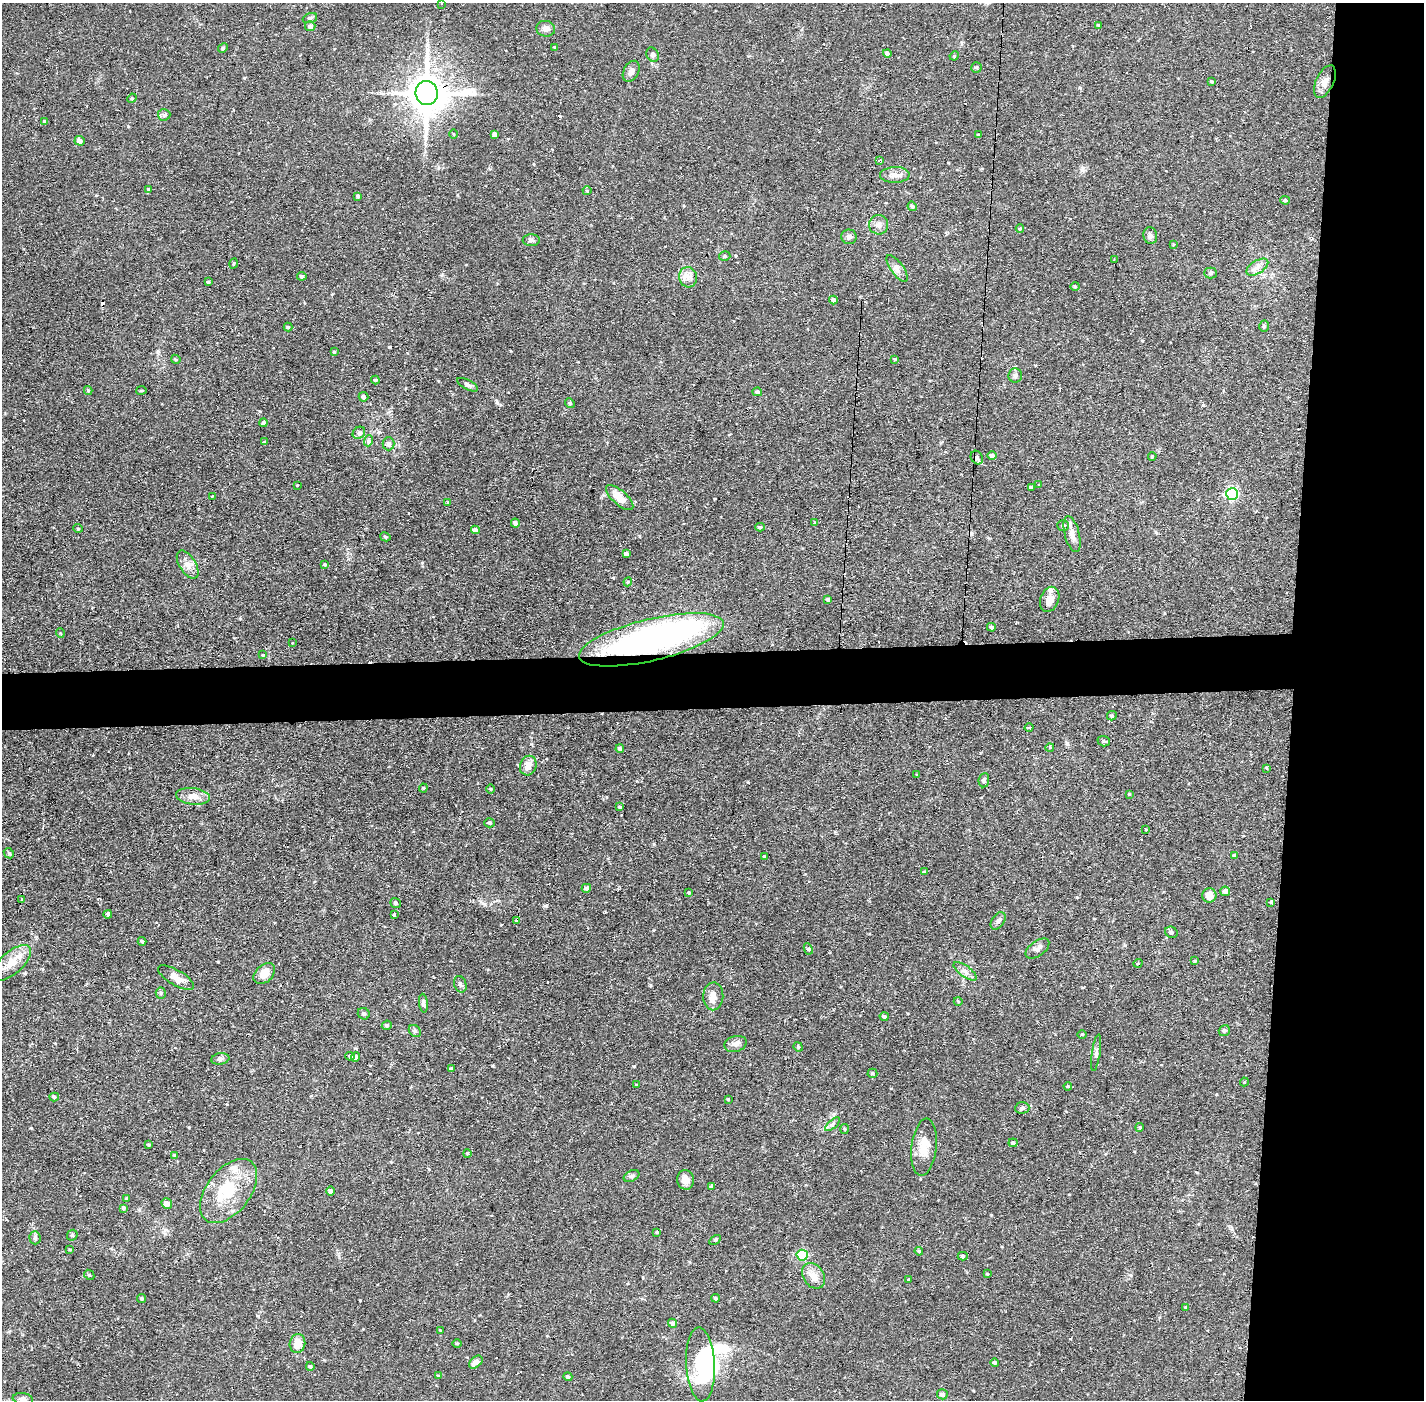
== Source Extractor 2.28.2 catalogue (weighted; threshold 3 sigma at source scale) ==
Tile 6 of 3 x 3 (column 3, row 2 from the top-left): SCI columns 2846-4267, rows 1451-2848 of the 4267 x 4299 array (HDU 1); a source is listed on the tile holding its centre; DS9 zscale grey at full resolution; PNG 1426 x 1402 px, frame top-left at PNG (2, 3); each listed source drawn as its Kron ellipse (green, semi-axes under 4 px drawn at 4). Shown black and unused: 13% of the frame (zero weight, under 2 of 3 exposures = <1% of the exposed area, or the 3 px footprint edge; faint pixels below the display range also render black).
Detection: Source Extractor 2.28.2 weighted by HDU 2 'WHT'; one run over the whole footprint, this tile lists its part. Background 0.107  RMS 0.0065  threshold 0.0291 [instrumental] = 3 sigma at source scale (4.5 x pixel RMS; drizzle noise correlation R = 1.50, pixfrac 1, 0.05/0.05 arcsec/px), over >= 5 px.
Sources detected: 223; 4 inside a brighter object's white glare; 14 cosmic-ray / hot-pixel residue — neither listed nor drawn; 3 inside a brighter listed object's ellipse — not listed separately; the other 202 listed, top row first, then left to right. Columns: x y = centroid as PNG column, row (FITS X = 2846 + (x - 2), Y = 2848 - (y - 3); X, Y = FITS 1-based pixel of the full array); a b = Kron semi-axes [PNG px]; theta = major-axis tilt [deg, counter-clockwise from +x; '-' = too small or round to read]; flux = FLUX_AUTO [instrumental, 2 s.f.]
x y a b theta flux
441 3 2 2 - 0.61
310 18 7 5 20 1.3
1098 25 3 3 - 0.59
310 26 5 5 - 2.4
546 29 9 8 - 2.9
555 47 4 3 - 0.57
223 48 5 4 - 0.81
887 53 4 4 - 1.5
653 55 7 5 -59 1.5
954 56 5 4 - 0.59
976 67 5 5 - 1.2
631 71 11 7 61 3.3
1211 81 3 3 - 0.63
1325 82 17 9 65 5.5
427 93 12 11 - 1800
132 98 5 4 - 0.6
164 115 6 5 - 1.4
45 122 4 3 - 1.4
454 134 5 3 - 0.56
495 134 4 4 - 2.1
978 135 4 4 - 0.83
80 141 5 4 - 2.4
880 160 4 3 - 0.73
895 175 15 8 2 4.5
149 189 4 4 - 0.73
587 191 4 4 - 0.71
358 196 4 3 - 0.93
1285 200 5 4 - 1
912 206 5 4 - 1.3
879 225 9 9 - 3.4
1020 229 4 4 - 0.67
1150 236 8 7 - 2.1
849 237 7 7 - 2
531 240 8 6 1 1.7
1173 244 4 2 - 0.45
725 256 5 4 - 1.1
1114 260 2 2 - 0.7
233 264 5 2 - 0.57
1257 267 12 6 32 3.3
897 268 15 6 -54 3.5
1211 273 6 5 - 1.1
302 276 4 4 - 2.1
688 277 10 9 - 4.1
208 282 4 3 - 0.92
1075 286 4 4 - 0.66
833 300 4 4 - 2.5
1264 326 6 5 - 1
288 327 4 4 - 0.91
334 352 4 4 - 0.69
176 359 5 4 - 0.82
895 359 3 3 - 0.66
1015 375 7 7 - 1.8
375 380 4 4 - 0.78
468 385 11 5 -27 1.7
141 390 5 3 - 0.65
88 391 4 4 - 0.8
757 392 5 4 - 1.2
363 397 5 4 - 2.1
570 403 5 4 - 0.87
264 423 4 4 - 1.2
359 433 7 5 43 1.6
368 441 5 3 - 1.3
264 442 3 3 - 0.45
389 444 6 6 - 2.3
992 455 5 4 - 2.3
1152 456 4 3 - 0.81
977 457 7 5 -59 1.4
1039 484 3 2 - 0.48
297 485 2 2 - 0.42
1031 487 3 3 - 0.88
1232 494 6 6 - 80
212 496 3 2 - 1.1
620 498 17 7 -41 9.5
448 502 4 3 - 0.55
814 522 3 3 - 1.4
515 523 4 4 - 1.9
1063 525 6 5 - 1.5
760 527 5 4 - 1.1
78 528 5 3 - 0.5
475 530 4 4 - 2.9
1072 534 18 7 -76 4.5
385 537 5 4 - 0.7
626 554 4 3 - 1.9
325 564 4 3 - 0.79
188 565 16 8 -58 4.7
628 582 4 4 - 0.7
828 599 4 3 - 1.2
1050 599 13 9 68 5
991 627 4 4 - 1.7
60 633 5 3 - 0.45
651 640 74 21 14 210
292 643 3 3 - 0.76
263 655 4 3 - 0.47
1112 716 5 5 - 1.2
1029 728 4 3 - 0.65
1104 741 6 5 - 1.1
1050 748 4 3 - 0.81
620 749 4 4 - 1.3
528 766 10 8 67 5.3
1266 768 4 2 - 0.8
917 775 4 2 - 0.42
984 780 7 5 81 1.4
423 788 4 4 - 0.64
491 789 5 3 - 0.55
1129 794 3 3 - 0.51
193 796 17 8 -7 5.5
620 807 3 3 - 1
489 823 5 4 - 1.2
1146 830 4 3 - 0.42
9 853 6 4 -45 0.85
1234 855 4 4 - 0.74
764 857 4 3 - 0.78
924 872 4 3 - 0.68
586 888 4 4 - 1.9
1225 891 5 4 - 2.6
689 893 3 3 - 0.68
1209 895 7 7 - 6.1
21 900 3 3 - 1.7
1271 902 4 3 - 1
396 903 5 4 - 1.3
108 914 4 3 - 2.1
394 915 3 3 - 8.3
516 921 4 4 - 1.1
998 921 10 6 54 1.9
1171 932 6 5 - 1.4
142 941 4 3 - 0.96
808 949 6 4 -63 0.95
1037 949 13 7 36 3.5
1195 961 4 4 - 0.7
12 963 24 11 41 11
1138 963 4 3 - 0.5
965 971 14 5 -36 3
264 974 12 8 42 7.7
176 978 20 7 -31 7
460 984 8 6 -70 1.6
161 993 5 5 - 1.1
713 996 14 10 88 5.5
958 1001 4 3 - 0.61
423 1003 9 4 -84 1.6
364 1014 6 5 - 1.5
884 1016 4 4 - 1.8
387 1025 5 4 - 1.1
415 1031 7 5 -46 1.2
1224 1031 6 5 - 1.1
1082 1034 4 3 - 0.57
735 1044 11 8 15 3
798 1047 5 4 - 0.78
1096 1053 18 4 81 1.9
350 1056 5 4 - 1.5
356 1057 5 4 - 1.2
220 1059 9 5 10 1.8
452 1069 4 3 - 1.6
872 1073 5 4 - 0.9
1244 1082 4 4 - 0.66
637 1085 4 3 - 0.64
1068 1086 4 3 - 0.53
54 1097 5 4 - 0.95
728 1099 3 3 - 0.52
1022 1108 7 5 4 1.4
833 1124 9 4 41 1.5
1140 1127 4 3 - 0.55
844 1129 5 3 - 0.6
1013 1143 4 4 - 1.4
149 1145 4 3 - 0.7
924 1147 28 12 83 10
467 1153 4 3 - 0.52
174 1155 3 3 - 0.53
632 1176 8 5 26 1.4
686 1180 10 8 -81 4.3
712 1187 4 4 - 1.3
229 1191 37 22 52 29
331 1191 5 4 - 1.8
127 1198 4 3 - 0.74
167 1203 6 5 - 3.7
123 1208 4 4 - 1.2
657 1232 3 3 - 0.61
72 1235 6 5 - 0.89
35 1238 6 5 - 1.3
715 1240 6 4 31 0.84
70 1250 4 3 - 0.54
919 1251 4 3 - 0.72
802 1255 5 5 - 45
963 1256 5 4 - 1.1
987 1274 4 3 - 0.56
89 1275 5 4 - 0.85
814 1276 14 10 -56 5.8
909 1280 3 3 - 0.67
716 1298 4 3 - 0.92
142 1299 4 4 - 1
1185 1307 4 3 - 0.64
672 1323 4 4 - 1.3
440 1330 4 3 - 0.49
297 1343 9 7 80 8.2
457 1343 5 3 - 0.64
476 1362 8 5 41 3.7
995 1363 4 4 - 1.1
700 1364 37 14 -87 43
310 1366 4 4 - 0.93
438 1376 4 3 - 0.76
568 1377 4 4 - 1.1
942 1394 5 5 - 2.3
23 1399 10 6 -9 2.8
Overlapping masked pixels (flux is a lower limit): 2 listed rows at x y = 427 93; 651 640
Isophote crosses this tile's border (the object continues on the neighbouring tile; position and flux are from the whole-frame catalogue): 2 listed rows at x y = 441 3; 23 1399
Unlisted compact peaks at least as high as the median listed source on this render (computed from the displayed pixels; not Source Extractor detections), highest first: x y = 546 906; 634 1066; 31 1128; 389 347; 360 1300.